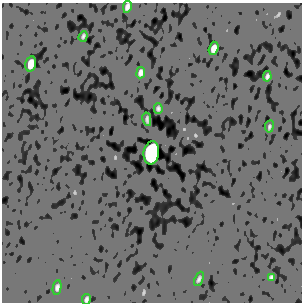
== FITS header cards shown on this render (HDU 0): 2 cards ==
NAXIS1  =                  300
NAXIS2  =                  300

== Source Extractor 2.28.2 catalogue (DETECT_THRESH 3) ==
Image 300 x 300 px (HDU 0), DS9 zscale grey, 1 PNG px = 1 image px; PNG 304 x 304 px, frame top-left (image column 1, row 300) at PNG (2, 3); each listed source drawn as its Kron ellipse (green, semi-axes under 4 px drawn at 4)
Background 2.38e-06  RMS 0.061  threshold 0.183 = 3 sigma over >= 5 px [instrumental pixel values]
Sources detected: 14; all 14 listed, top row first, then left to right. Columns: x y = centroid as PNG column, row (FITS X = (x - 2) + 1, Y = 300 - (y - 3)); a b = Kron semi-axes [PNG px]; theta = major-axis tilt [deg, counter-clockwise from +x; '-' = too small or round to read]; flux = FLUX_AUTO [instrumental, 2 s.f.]
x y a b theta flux
127 7 6 3 78 9.5
83 36 5 4 - 4.7
214 48 7 4 74 16
31 64 7 5 76 26
141 73 6 4 83 9.5
267 76 5 2 - 6.5
158 108 5 4 - 5.3
147 119 7 3 -80 5.8
269 126 6 3 81 4.1
151 153 11 7 82 700
271 277 4 3 - 6.1
199 279 7 4 66 6.2
57 287 7 4 81 7.9
86 299 6 3 78 6.5
At the frame edge (FLAGS 8, measured only in part): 1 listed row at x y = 86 299